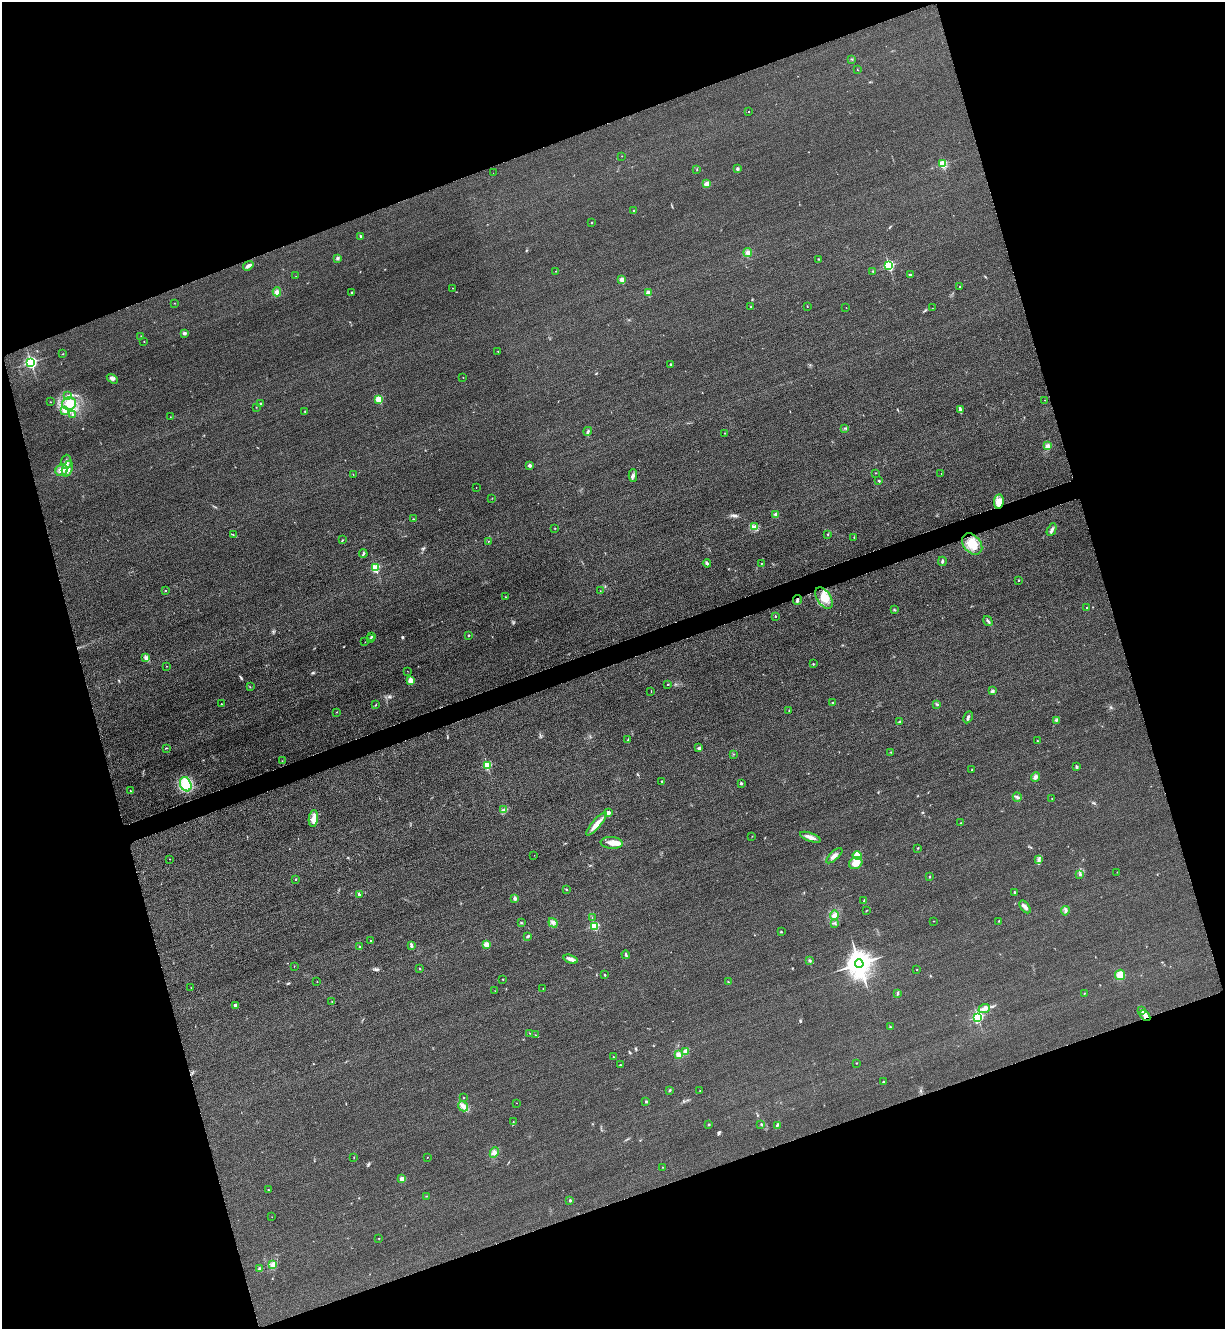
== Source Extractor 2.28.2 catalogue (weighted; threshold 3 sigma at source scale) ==
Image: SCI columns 293-5183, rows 30-5336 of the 5349 x 5365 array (HDU 1 of 3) = the unmasked area's bounding box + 8 px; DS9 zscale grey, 4 x 4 block average (1 PNG px = mean of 4 x 4 image px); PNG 1227 x 1331 px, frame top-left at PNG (2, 2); each listed source drawn as its Kron ellipse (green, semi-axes under 4 px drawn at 4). Shown black and unused: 38% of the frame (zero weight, under 3 of 4 exposures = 3% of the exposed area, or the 3 px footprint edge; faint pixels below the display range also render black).
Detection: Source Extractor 2.28.2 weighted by HDU 2 'WHT'. Background 0.0587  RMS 0.017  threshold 0.0753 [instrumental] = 3 sigma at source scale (4.5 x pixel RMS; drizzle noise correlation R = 1.50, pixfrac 1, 0.05/0.05 arcsec/px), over >= 5 px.
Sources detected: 237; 3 too faint to see at this stretch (4 x 4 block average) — neither listed nor drawn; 1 coinciding with a brighter row at this scale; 4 inside a brighter listed object's ellipse — not listed separately; the other 229 listed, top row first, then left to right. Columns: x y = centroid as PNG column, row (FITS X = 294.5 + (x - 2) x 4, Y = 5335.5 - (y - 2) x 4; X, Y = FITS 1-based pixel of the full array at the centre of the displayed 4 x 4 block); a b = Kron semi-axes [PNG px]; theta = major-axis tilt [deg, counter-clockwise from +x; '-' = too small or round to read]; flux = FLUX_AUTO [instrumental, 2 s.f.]
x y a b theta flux
852 59 2 2 - 3.4
857 70 2 2 - 2.9
749 112 2 2 - 4.8
622 156 2 2 - 2.6
943 164 2 2 - 730
737 169 2 2 - 58
697 170 2 2 - 4.4
493 173 2 2 - 1.5
707 184 2 2 - 330
633 210 2 2 - 5
592 222 2 2 - 7.1
360 236 3 2 - 10
748 253 4 4 - 34
337 259 3 2 - 7.9
819 259 2 2 - 5.2
889 265 2 2 - 1400
248 266 6 3 35 30
555 271 2 2 - 3.7
873 271 2 2 - 9.5
910 275 3 2 - 7.9
296 276 2 2 - 1.8
622 279 2 2 - 240
959 287 2 2 - 7.5
453 288 2 2 - 2.8
277 292 4 4 - 35
352 293 3 2 - 13
648 293 2 2 - 250
174 303 2 2 - 2
807 306 2 2 - 4
750 307 2 2 - 3
846 307 2 2 - 1.9
932 308 2 2 - 1.7
184 333 2 2 - 100
141 337 3 2 - 5.7
144 341 2 2 - 2.6
498 351 2 2 - 3.5
63 354 2 2 - 3.9
31 362 2 2 - 2400
671 364 2 2 - 13
463 377 2 2 - 3.2
112 379 6 3 -32 27
68 396 2 2 - 7.3
379 399 2 2 - 630
1045 400 2 2 - 2.3
50 402 2 2 - 3
260 403 2 2 - 9.9
69 404 7 6 - 95
256 407 2 2 - 3.2
960 409 4 3 - 23
64 410 4 3 - 25
305 412 4 2 - 7.9
72 414 2 2 - 7.9
170 417 2 2 - 2.5
845 428 2 2 - 6.1
588 431 4 2 - 16
725 433 2 2 - 4.4
1048 446 4 3 - 40
66 462 7 5 87 43
529 465 2 2 - 91
67 469 8 5 71 76
62 470 6 5 - 56
876 473 2 2 - 2.6
941 473 2 2 - 2.6
353 474 2 2 - 2.6
633 475 6 2 89 20
879 481 2 2 - 24
476 488 2 2 - 2.3
492 498 2 2 - 2.9
999 501 7 4 81 92
776 514 4 3 - 25
413 519 2 2 - 4.6
754 527 4 2 - 19
555 528 2 2 - 3.1
1052 530 7 2 63 27
828 534 2 2 - 5.8
233 535 2 2 - 5.3
854 537 3 2 - 5.6
342 540 2 2 - 5.3
488 541 2 2 - 5.8
972 544 12 8 -49 190
363 554 4 2 - 14
942 561 4 2 - 14
707 563 4 3 - 15
761 563 2 2 - 4.9
375 568 2 2 - 860
1019 580 2 2 - 14
165 590 2 2 - 3.4
600 591 2 2 - 2.9
505 597 2 2 - 3.3
824 598 12 7 -57 130
797 600 5 2 - 20
1087 608 2 2 - 12
895 610 3 2 - 8.2
775 616 2 2 - 17
988 621 5 2 - 16
468 635 2 2 - 7.2
371 636 2 2 - 14
370 638 2 2 - 5.2
365 642 2 2 - 1.9
146 657 4 3 - 20
813 664 2 2 - 5.5
167 666 2 2 - 2.8
407 671 2 2 - 2.2
410 680 4 3 - 65
668 684 2 2 - 3.6
250 687 2 2 - 3.1
651 691 2 2 - 3.5
992 691 4 3 - 18
832 703 2 2 - 9
221 704 2 2 - 5.2
937 704 4 2 - 12
376 705 2 2 - 3.8
789 710 2 2 - 5
336 712 2 2 - 3.1
968 717 6 2 63 22
1056 720 3 2 - 8.6
900 722 3 2 - 7.1
628 740 3 2 - 5.3
1037 741 2 2 - 8.1
167 748 2 2 - 2.8
699 748 4 3 - 17
891 752 2 2 - 3.3
733 754 2 2 - 2.9
282 761 2 2 - 3.5
487 766 2 2 - 710
1076 767 2 2 - 40
972 770 2 2 - 12
1035 777 5 3 - 31
662 781 2 2 - 6.8
741 783 2 2 - 14
186 784 7 5 -67 250
130 791 2 2 - 6.2
1017 797 4 2 - 18
1052 799 2 2 - 4.3
504 810 3 2 - 14
608 813 2 2 - 110
313 819 8 4 83 61
961 823 2 2 - 5.1
596 824 14 4 50 87
752 836 2 2 - 3
810 837 11 3 -20 58
612 843 11 6 -4 73
918 848 2 2 - 6
534 855 2 2 - 2.8
857 855 4 2 - 23
834 856 10 3 42 48
170 859 2 2 - 3.7
1039 860 3 2 - 11
856 863 7 6 - 110
1117 872 2 2 - 3.1
1080 874 2 2 - 14
929 877 2 2 - 5.9
296 879 2 2 - 6.2
567 889 2 2 - 9.3
1015 892 4 2 - 8.1
359 895 4 2 - 16
515 898 2 2 - 110
864 901 4 2 - 12
1025 907 7 3 -53 36
867 910 2 2 - 3.1
1065 911 4 2 - 19
834 915 5 3 - 31
592 917 2 2 - 2.9
933 921 2 2 - 3.2
999 921 2 2 - 3.9
521 923 2 2 - 7.3
553 923 5 2 - 16
834 923 4 2 - 8.6
594 926 2 2 - 950
781 932 3 2 - 6.5
528 936 3 2 - 12
370 941 2 2 - 5.9
486 944 2 2 - 260
411 946 3 2 - 14
359 947 2 2 - 20
626 955 4 2 - 13
571 959 7 3 -19 31
810 961 3 2 - 14
859 964 4 4 - 16000
294 966 2 2 - 1.7
420 968 2 2 - 3.4
917 970 2 2 - 8
605 975 2 2 - 9.6
1120 975 5 5 - 110
503 979 2 2 - 4.9
317 982 2 2 - 3
728 982 2 2 - 4.8
191 988 2 2 - 2.4
543 988 2 2 - 3
495 991 2 2 - 2.6
897 994 3 2 - 7.9
1084 994 2 2 - 3.7
332 1001 2 2 - 3.2
235 1005 4 3 - 13
984 1008 6 3 23 32
1141 1010 2 2 - 6.6
1145 1016 6 4 -46 43
978 1017 2 2 - 1500
890 1027 2 2 - 7.3
529 1033 2 2 - 2.9
535 1035 2 2 - 3.7
685 1051 4 3 - 41
679 1055 3 3 - 41
613 1056 2 2 - 3.1
856 1063 2 2 - 3.5
620 1065 2 2 - 8.8
883 1082 2 2 - 5.2
670 1090 2 2 - 9.7
700 1090 2 2 - 3.6
464 1098 2 2 - 4.5
646 1101 2 2 - 12
517 1103 2 2 - 2.5
463 1106 5 4 - 41
513 1122 2 2 - 4.1
761 1124 3 2 - 6.6
709 1125 2 2 - 4
777 1125 2 2 - 4.2
494 1153 5 4 - 32
354 1157 2 2 - 4
427 1157 2 2 - 5.5
662 1167 2 2 - 3.9
402 1179 2 2 - 220
268 1189 2 2 - 3.5
426 1196 2 2 - 3.1
570 1200 2 2 - 12
272 1217 2 2 - 2.4
379 1238 2 2 - 3
273 1264 2 2 - 6.8
259 1269 4 3 - 16
Overlapping masked pixels (flux is a lower limit): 2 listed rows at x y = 797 600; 1145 1016
Diffuse or blended objects may show on this block-average render without a row.